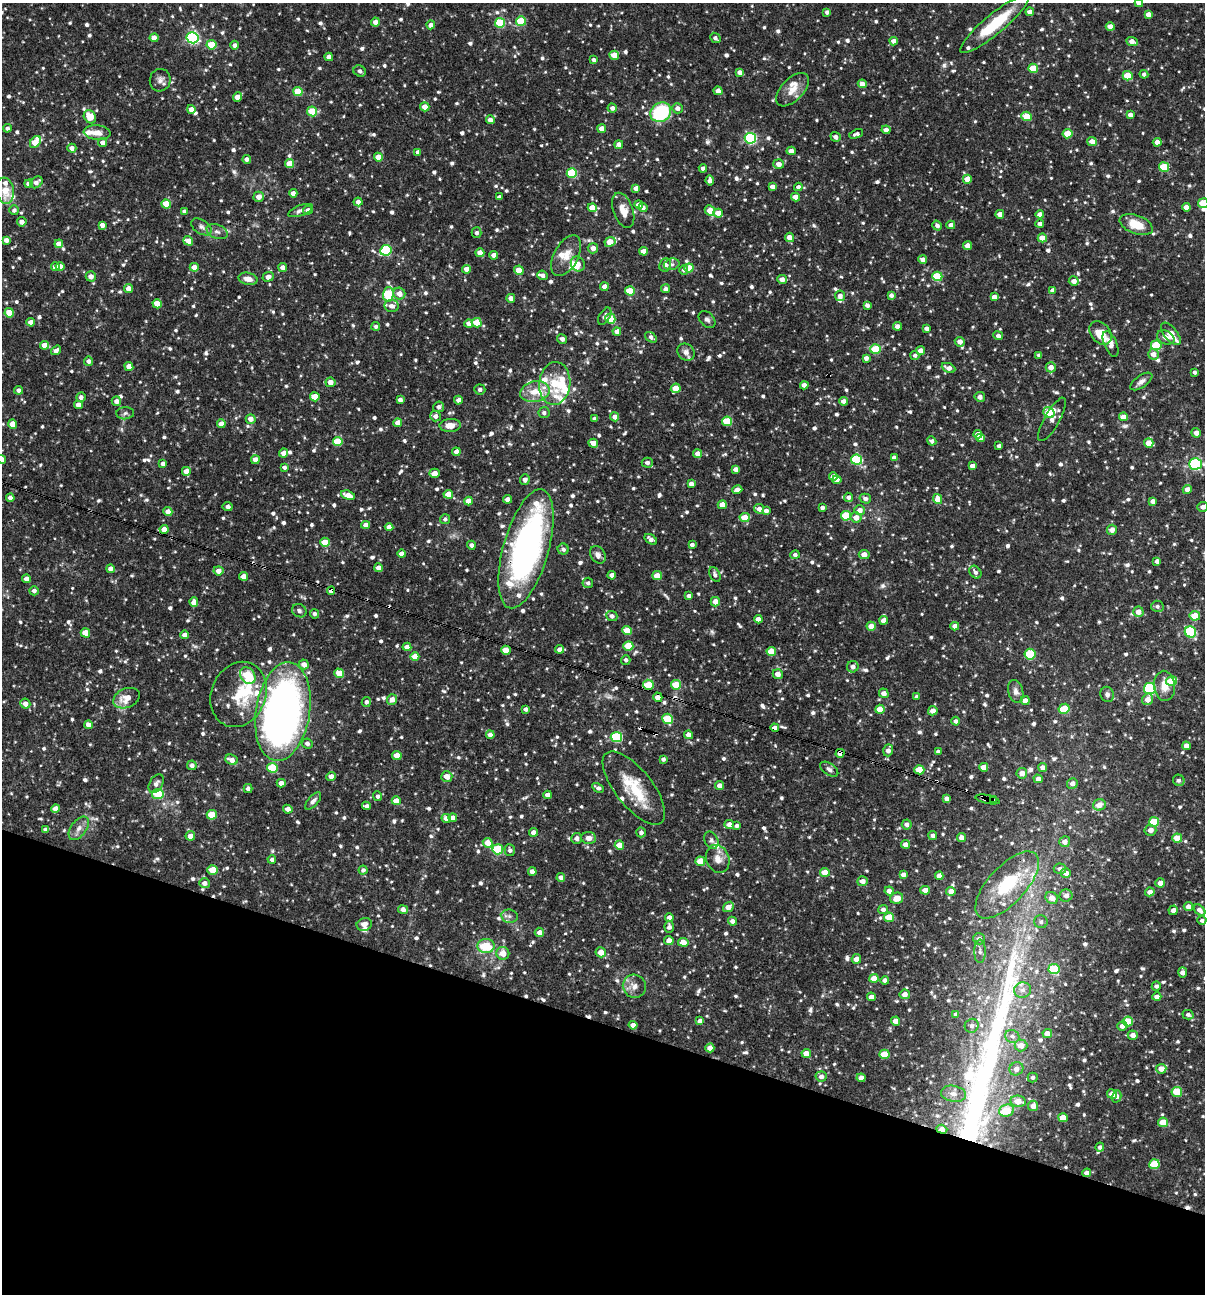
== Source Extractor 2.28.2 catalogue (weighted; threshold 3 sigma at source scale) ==
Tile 15 of 4 x 4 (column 3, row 4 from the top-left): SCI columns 2657-3859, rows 1-1292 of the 5187 x 5169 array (HDU 1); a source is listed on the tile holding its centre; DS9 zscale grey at full resolution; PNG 1207 x 1296 px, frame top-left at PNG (2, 3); each listed source drawn as its Kron ellipse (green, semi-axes under 4 px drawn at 4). Shown black and unused: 21% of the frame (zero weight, under 3 of 4 exposures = <1% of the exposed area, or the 3 px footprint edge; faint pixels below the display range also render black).
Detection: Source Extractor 2.28.2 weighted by HDU 2 'WHT'; one run over the whole footprint, this tile lists its part. Background 0.0812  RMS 0.0038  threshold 0.0171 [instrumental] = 3 sigma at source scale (4.5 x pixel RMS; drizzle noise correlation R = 1.50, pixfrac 1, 0.05/0.05 arcsec/px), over >= 5 px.
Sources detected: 1134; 1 too faint to see at this stretch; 9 cosmic-ray / hot-pixel residue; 1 long thin detection or spike segment (spike, bleed or trail) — neither listed nor drawn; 35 inside a brighter listed object's ellipse — not listed separately; of the other 1088, all 500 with FLUX_AUTO >= 1.06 (the completeness limit of this list) listed and drawn (588 fainter detections not listed), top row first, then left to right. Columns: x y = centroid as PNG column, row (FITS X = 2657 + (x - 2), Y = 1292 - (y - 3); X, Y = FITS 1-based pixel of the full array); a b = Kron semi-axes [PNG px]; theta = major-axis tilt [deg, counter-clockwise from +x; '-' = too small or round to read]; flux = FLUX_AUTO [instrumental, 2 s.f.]
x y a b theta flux
1139 3 4 4 - 2.5
827 12 4 4 - 1.1
1030 12 4 4 - 2.7
1148 14 4 4 - 2.6
521 21 5 5 - 16
375 22 4 4 - 2.3
500 23 5 5 - 21
994 24 44 10 40 19
431 25 4 4 - 1.8
1110 27 4 4 - 2.6
154 38 4 4 - 3.2
192 38 6 5 - 59
715 38 6 4 -43 1.3
894 41 4 4 - 2.5
1132 41 6 4 -22 2.8
211 45 5 5 - 9.9
235 45 4 4 - 1.4
614 55 5 4 - 5.4
329 57 4 4 - 2.7
594 60 4 4 - 1.3
1033 68 5 4 - 10
360 71 6 5 - 1.2
740 72 4 4 - 1.9
1144 74 4 4 - 1.1
1128 76 5 4 - 11
160 80 11 10 - 2.1
862 84 4 4 - 3.5
793 90 20 11 47 4.9
298 91 4 4 - 11
718 91 4 4 - 2.8
238 97 5 4 - 4.7
425 107 4 4 - 3.6
612 108 4 4 - 1.7
677 108 5 5 - 1.8
191 109 4 4 - 2.7
312 111 5 4 - 13
661 112 11 9 34 28
1130 115 4 4 - 2.2
1027 116 5 4 - 9
90 117 7 5 -53 6
490 120 4 4 - 2.6
7 128 4 4 - 1.2
602 129 4 4 - 3.3
886 130 4 4 - 2
97 133 13 7 -5 3.1
856 134 7 4 20 1.1
1067 134 5 4 - 7.4
836 137 5 4 - 1.6
750 138 5 5 - 54
1092 141 5 4 - 2.7
35 142 7 5 53 8.9
1157 142 4 4 - 2.3
103 143 4 4 - 2.2
619 144 4 4 - 2
72 148 4 4 - 2.1
791 151 4 4 - 2.9
418 152 4 4 - 1.7
378 157 4 4 - 3.9
247 159 4 4 - 1.5
290 164 4 4 - 7.1
779 164 5 5 - 2.4
1164 167 5 5 - 14
703 168 4 4 - 1.8
572 173 5 5 - 22
967 179 4 4 - 4
710 180 5 4 - 1.9
36 182 7 5 37 2
29 184 4 4 - 2.7
772 186 4 4 - 1.8
798 187 4 4 - 1.3
636 188 4 4 - 2.5
5 191 13 8 -83 6.1
293 193 4 4 - 2.1
259 197 5 5 - 2.9
499 197 4 4 - 1.3
795 197 4 4 - 3.9
358 202 4 4 - 2
1203 203 5 5 - 8.8
166 204 4 4 - 8.7
639 205 4 4 - 3
643 207 4 4 - 1.7
1186 207 4 4 - 2.8
592 208 4 4 - 6
14 210 5 5 - 1.1
301 210 13 5 20 1.6
308 210 5 4 - 1.8
623 210 18 9 -70 4
184 211 4 4 - 1.3
710 211 5 4 - 5.3
718 213 5 4 - 3.6
1000 214 4 4 - 3.1
1040 214 4 4 - 2.7
22 222 5 4 - 2.1
1040 224 4 4 - 1.3
102 225 4 4 - 2.5
951 225 4 4 - 2
1136 225 17 9 -21 7.6
937 226 5 4 - 1.5
201 227 11 7 -33 1.6
217 232 11 7 -20 1.6
476 233 5 5 - 1.4
790 237 5 4 - 3.3
1042 238 4 4 - 4.5
6 240 4 4 - 2
188 241 5 4 - 3.8
610 242 6 4 26 7.1
59 244 4 4 - 3.1
968 246 4 4 - 3.8
593 248 5 5 - 2.7
386 250 6 5 - 29
644 251 4 4 - 3.1
480 253 4 4 - 2.8
494 255 4 4 - 2.8
566 256 22 12 62 5.4
923 260 4 4 - 2.5
578 264 8 6 -59 1.7
672 264 8 5 14 1.1
665 265 7 6 - 3
60 266 4 4 - 2.4
55 267 4 4 - 3
194 267 4 4 - 3
283 267 4 4 - 2.4
689 268 5 4 - 6.3
466 269 4 4 - 2.5
519 270 5 4 - 6.2
684 270 5 4 - 1.1
543 275 5 4 - 2
91 276 5 5 - 2.5
937 276 5 4 - 15
268 277 5 4 - 2.4
248 279 9 6 -12 3
782 280 5 4 - 2.6
1074 281 5 4 - 2.7
604 287 4 4 - 3
128 288 4 4 - 2.9
666 289 4 4 - 1.6
1053 290 4 4 - 2.6
630 291 5 4 - 11
388 294 7 5 88 25
399 294 6 6 - 3.3
891 295 4 4 - 1.4
840 296 5 5 - 2.1
994 297 4 4 - 2.4
511 298 4 4 - 2.5
157 304 5 4 - 5.5
867 305 4 4 - 1.5
391 306 7 6 - 2.2
9 313 5 4 - 7.2
605 316 9 5 58 1.5
610 318 5 5 - 7.7
707 319 10 7 -47 1.4
31 322 4 4 - 2.5
477 323 5 4 - 7.2
469 324 4 4 - 2.8
376 326 4 4 - 1.1
897 326 4 4 - 2.3
926 328 4 4 - 1.7
617 331 4 4 - 2.9
1101 333 13 9 -50 7.6
1171 334 13 6 -51 5.1
998 336 5 4 - 1.7
651 337 6 4 -36 1.3
1166 337 9 6 -26 1.9
562 339 5 4 - 1.5
960 342 5 5 - 2.9
1111 344 14 6 -67 3
45 345 4 4 - 3.7
1156 345 5 5 - 14
875 349 5 5 - 15
56 350 5 4 - 1.7
921 351 4 4 - 2.8
686 352 9 8 - 1.8
1153 354 5 5 - 2.6
915 355 4 4 - 1.2
1039 355 4 4 - 1.1
866 358 4 4 - 1.6
89 361 4 4 - 1.5
129 366 4 4 - 2.9
1051 367 5 5 - 3.1
948 368 7 4 -24 2.3
1195 372 4 3 - 1.1
1141 381 13 6 35 1.7
330 382 5 5 - 3
555 384 21 15 84 10
804 385 4 4 - 2.1
676 388 5 4 - 6.1
480 389 5 5 - 1.1
19 390 4 4 - 1.7
535 392 15 10 11 5.6
81 397 5 4 - 1.6
315 397 5 4 - 8.1
980 397 5 5 - 1.5
400 400 4 4 - 1.8
458 400 4 4 - 1.7
116 401 5 4 - 1.9
843 401 4 4 - 2.5
78 405 4 4 - 3
439 407 5 5 - 1.6
1049 412 6 5 - 7.8
125 413 9 6 5 1.1
544 413 5 5 - 1.1
435 416 5 5 - 1.9
615 417 4 4 - 2.4
1123 417 4 4 - 4.4
251 419 5 5 - 2.4
595 419 4 3 - 1.5
1052 419 24 7 60 2.8
727 421 5 4 - 14
398 423 4 4 - 2.9
13 424 5 4 - 3.9
221 424 4 4 - 2.9
450 425 10 6 3 3.3
1196 433 5 4 - 2.5
978 434 4 4 - 2.7
980 438 4 4 - 2.6
932 441 5 4 - 1.2
338 442 5 4 - 11
593 443 5 4 - 3.1
1149 443 5 4 - 4.5
999 446 4 3 - 1.2
456 452 4 4 - 2.5
284 453 4 4 - 3.2
698 454 4 4 - 2.9
894 458 4 4 - 1.7
2 459 4 4 - 2.3
255 460 4 4 - 3.2
857 460 5 5 - 26
647 463 5 5 - 1.4
163 464 4 4 - 1.9
1195 464 6 5 - 50
972 466 4 4 - 2.4
284 467 4 4 - 1.2
736 469 4 4 - 2
186 471 4 4 - 3.4
435 473 5 4 - 2.7
833 476 4 4 - 2.6
525 479 5 4 - 1.7
837 480 4 4 - 2.6
691 484 4 4 - 2.3
737 489 5 4 - 2
1187 489 4 4 - 2.7
448 494 4 4 - 6.3
348 495 7 4 -18 3.6
848 497 4 4 - 1.6
10 498 4 4 - 2.3
508 499 4 4 - 2
865 499 5 5 - 1.4
938 499 5 4 - 4.1
469 501 4 4 - 5.7
1153 501 4 4 - 2.6
722 505 4 4 - 4.1
228 507 5 4 - 1.4
1203 507 5 5 - 1.8
822 508 4 3 - 1.5
759 509 5 4 - 2
860 510 5 5 - 2.5
766 511 4 4 - 1.8
168 512 4 4 - 2.9
846 516 5 5 - 15
856 517 5 5 - 3.1
745 518 5 4 - 6.8
445 519 5 5 - 1.1
366 525 4 4 - 2.3
389 527 4 4 - 2.8
164 529 4 4 - 3.6
1112 530 5 5 - 2.7
651 539 7 4 -36 1.8
325 542 5 4 - 7.2
471 545 4 4 - 1.4
692 545 4 3 - 1.3
526 549 61 23 74 130
563 549 5 5 - 1.1
401 554 4 4 - 2.3
864 554 5 4 - 2.9
598 555 9 7 -57 1.9
795 555 5 4 - 1.1
1157 561 4 4 - 1.6
379 568 4 4 - 2.6
110 569 4 4 - 1.8
218 571 5 4 - 3.2
975 572 7 5 -52 1.4
715 574 8 5 -65 1.2
612 575 4 4 - 2.4
243 576 4 4 - 2.7
657 576 5 4 - 5
27 579 4 4 - 2.7
588 583 5 5 - 1.1
34 591 5 4 - 1.5
331 591 4 4 - 2.4
689 596 4 4 - 1.5
194 602 5 4 - 3.5
715 602 4 4 - 3.1
1157 606 6 5 - 1.1
299 611 7 6 - 1.1
1138 612 5 5 - 2.8
314 614 4 4 - 1.2
612 616 6 5 - 1.6
1195 616 5 5 - 8.8
758 619 4 4 - 2.5
884 620 4 4 - 3.2
871 626 4 4 - 3.9
955 626 4 4 - 2.7
627 630 5 4 - 6.8
1190 632 6 5 - 34
85 633 5 4 - 7.3
185 635 4 4 - 2.4
628 646 5 4 - 9.1
407 647 4 4 - 2.5
560 649 4 4 - 1.8
506 650 5 4 - 6.6
771 652 5 4 - 6.3
1030 654 5 5 - 23
415 656 4 4 - 5.5
626 660 5 4 - 1.1
304 664 5 4 - 2.7
853 667 6 5 - 1.9
339 673 5 4 - 7.3
778 674 5 5 - 3
248 676 9 7 -55 22
1171 681 5 4 - 8.4
648 685 5 5 - 9.4
676 685 5 5 - 11
1164 686 15 10 -85 5.1
1150 689 6 5 - 42
1016 691 11 7 -76 2.1
884 693 5 4 - 2.4
239 694 33 27 68 16
1107 694 8 6 -70 1.4
658 697 5 4 - 3.1
917 697 4 4 - 1.5
126 698 14 9 24 5.7
392 699 5 5 - 2.6
1148 699 6 5 - 2.9
1025 701 4 4 - 2.7
366 702 5 4 - 1.2
25 704 5 5 - 2.5
526 709 4 3 - 1.3
880 709 4 4 - 5.7
1064 709 6 5 - 11
933 711 5 4 - 2.8
283 712 50 27 81 230
668 719 5 5 - 18
956 721 4 4 - 1.3
88 725 4 4 - 2.4
775 728 4 4 - 2.5
490 735 4 4 - 2.7
689 735 4 4 - 2.5
616 737 5 5 - 29
307 744 5 5 - 1.5
1186 746 4 4 - 2.8
888 750 6 4 72 2.2
938 752 4 4 - 1.2
840 753 4 4 - 2.9
397 755 4 4 - 6.2
663 759 4 4 - 1.1
232 760 6 5 - 3.1
192 765 5 5 - 1.7
984 767 4 4 - 3.7
272 768 5 5 - 16
1043 768 4 4 - 2.4
829 769 10 5 -34 1.3
919 770 5 4 - 11
1022 773 5 5 - 3
331 776 4 4 - 2.7
447 776 5 5 - 3.4
1038 779 4 4 - 2.2
1179 780 6 5 - 1.1
281 783 4 4 - 2.7
156 784 10 6 58 1.8
1072 784 5 5 - 2
720 786 4 4 - 2.8
598 788 6 4 -29 1.5
634 788 44 18 -51 16
248 789 4 4 - 1.4
158 794 6 5 - 16
548 795 4 4 - 2.8
378 796 5 4 - 1.1
947 799 4 4 - 1.7
987 799 12 4 -12 1.3
994 800 4 3 - 3.5
313 801 10 5 48 1.4
396 801 4 4 - 4.2
1099 805 6 5 - 3.4
366 806 4 4 - 1.3
56 808 4 4 - 2.9
288 809 5 4 - 2.7
212 815 5 4 - 10
446 818 5 4 - 2.3
453 818 4 4 - 2.3
1154 822 5 5 - 13
729 824 5 4 - 2.6
907 825 5 5 - 1.8
736 826 4 4 - 1.2
79 828 13 7 54 2.4
45 830 4 4 - 1.1
1150 830 6 5 - 2.2
533 832 4 4 - 2.6
641 832 5 5 - 1.1
933 835 4 4 - 1.5
190 836 5 4 - 2.9
961 837 4 4 - 2.6
577 838 5 5 - 1.8
589 838 7 6 - 2.4
1177 838 5 4 - 6.4
711 840 9 6 -62 1.1
1065 842 5 5 - 2.2
488 843 5 4 - 5.8
906 844 4 4 - 2.6
619 845 4 4 - 5.8
498 849 5 5 - 17
510 850 6 5 - 1.1
272 859 4 4 - 1.3
718 859 14 11 -66 3.5
700 861 5 4 - 9.4
1060 869 6 5 - 1.5
213 870 5 4 - 8
363 870 4 4 - 1.3
532 872 4 4 - 2.8
825 872 5 4 - 5.8
1066 873 5 4 - 2.4
903 874 4 4 - 1.8
939 876 4 4 - 2.3
561 878 4 4 - 2.4
862 881 5 5 - 2.5
204 883 5 5 - 2.3
1160 883 5 4 - 2.3
1007 885 42 18 47 25
925 890 5 4 - 3.1
889 891 4 4 - 2.4
951 891 5 4 - 2.5
1150 892 5 4 - 2.5
1066 896 6 6 - 1.6
897 898 6 5 - 3.9
1052 898 6 5 - 3.9
1188 906 5 4 - 2.1
728 907 6 4 40 3.6
403 909 5 4 - 2.6
883 909 5 4 - 1.4
1173 910 5 4 - 2.1
1199 910 7 4 -44 1.9
509 916 8 6 -8 1.2
889 917 5 4 - 6.1
669 918 4 4 - 2.2
1202 920 4 4 - 1.1
732 921 4 4 - 1.6
1041 922 7 6 - 1.2
364 924 8 6 20 2.3
669 927 6 4 -86 1.5
539 932 5 4 - 2.4
979 939 6 6 - 1.6
669 940 5 4 - 2.8
683 942 5 4 - 4
486 946 8 7 - 13
980 951 12 6 89 1.4
601 952 5 5 - 4.2
503 953 6 6 - 4.6
856 959 5 4 - 2.7
1054 969 5 5 - 21
1183 972 5 4 - 2.4
874 978 4 4 - 5.3
885 980 4 4 - 1.6
634 986 12 11 - 3.1
1156 986 4 4 - 1.2
1023 990 9 7 12 2.2
905 994 5 5 - 2.6
871 997 4 4 - 2.6
1157 997 4 4 - 2.5
956 1015 4 4 - 1.4
1188 1015 5 4 - 1.1
700 1021 4 4 - 2.4
896 1021 4 4 - 3.4
1128 1021 5 5 - 8.9
633 1025 4 4 - 2.5
972 1026 7 6 - 1.2
1122 1026 5 4 - 1.8
1047 1033 5 4 - 3.5
1133 1035 5 4 - 2.2
1012 1036 7 6 - 1.4
1021 1045 6 6 - 3.3
710 1048 4 4 - 3.5
806 1053 4 4 - 4
884 1054 5 4 - 8.4
1016 1069 7 6 - 2
1161 1069 5 5 - 3.3
821 1076 6 5 - 1.8
1033 1077 5 5 - 1.2
861 1078 4 4 - 2.5
1177 1092 5 5 - 10
954 1094 13 8 -10 2.3
1112 1094 5 4 - 4.2
1117 1096 6 4 76 1.2
1018 1101 8 5 -9 4.7
1033 1106 5 5 - 3.2
1007 1111 8 6 16 9.2
1063 1118 5 4 - 5
1163 1122 5 4 - 6.1
942 1129 5 4 - 2.9
1100 1147 4 4 - 1.3
1154 1164 5 5 - 14
1087 1173 4 4 - 2.7
Overlapping masked pixels (flux is a lower limit): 12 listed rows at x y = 10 498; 526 549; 243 576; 331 591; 648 685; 658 697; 775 728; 840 753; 987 799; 994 800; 942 1129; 1087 1173
Isophote crosses this tile's border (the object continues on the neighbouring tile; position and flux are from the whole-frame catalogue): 6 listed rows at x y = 1139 3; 1203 203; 14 210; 2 459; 1195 464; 1203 507